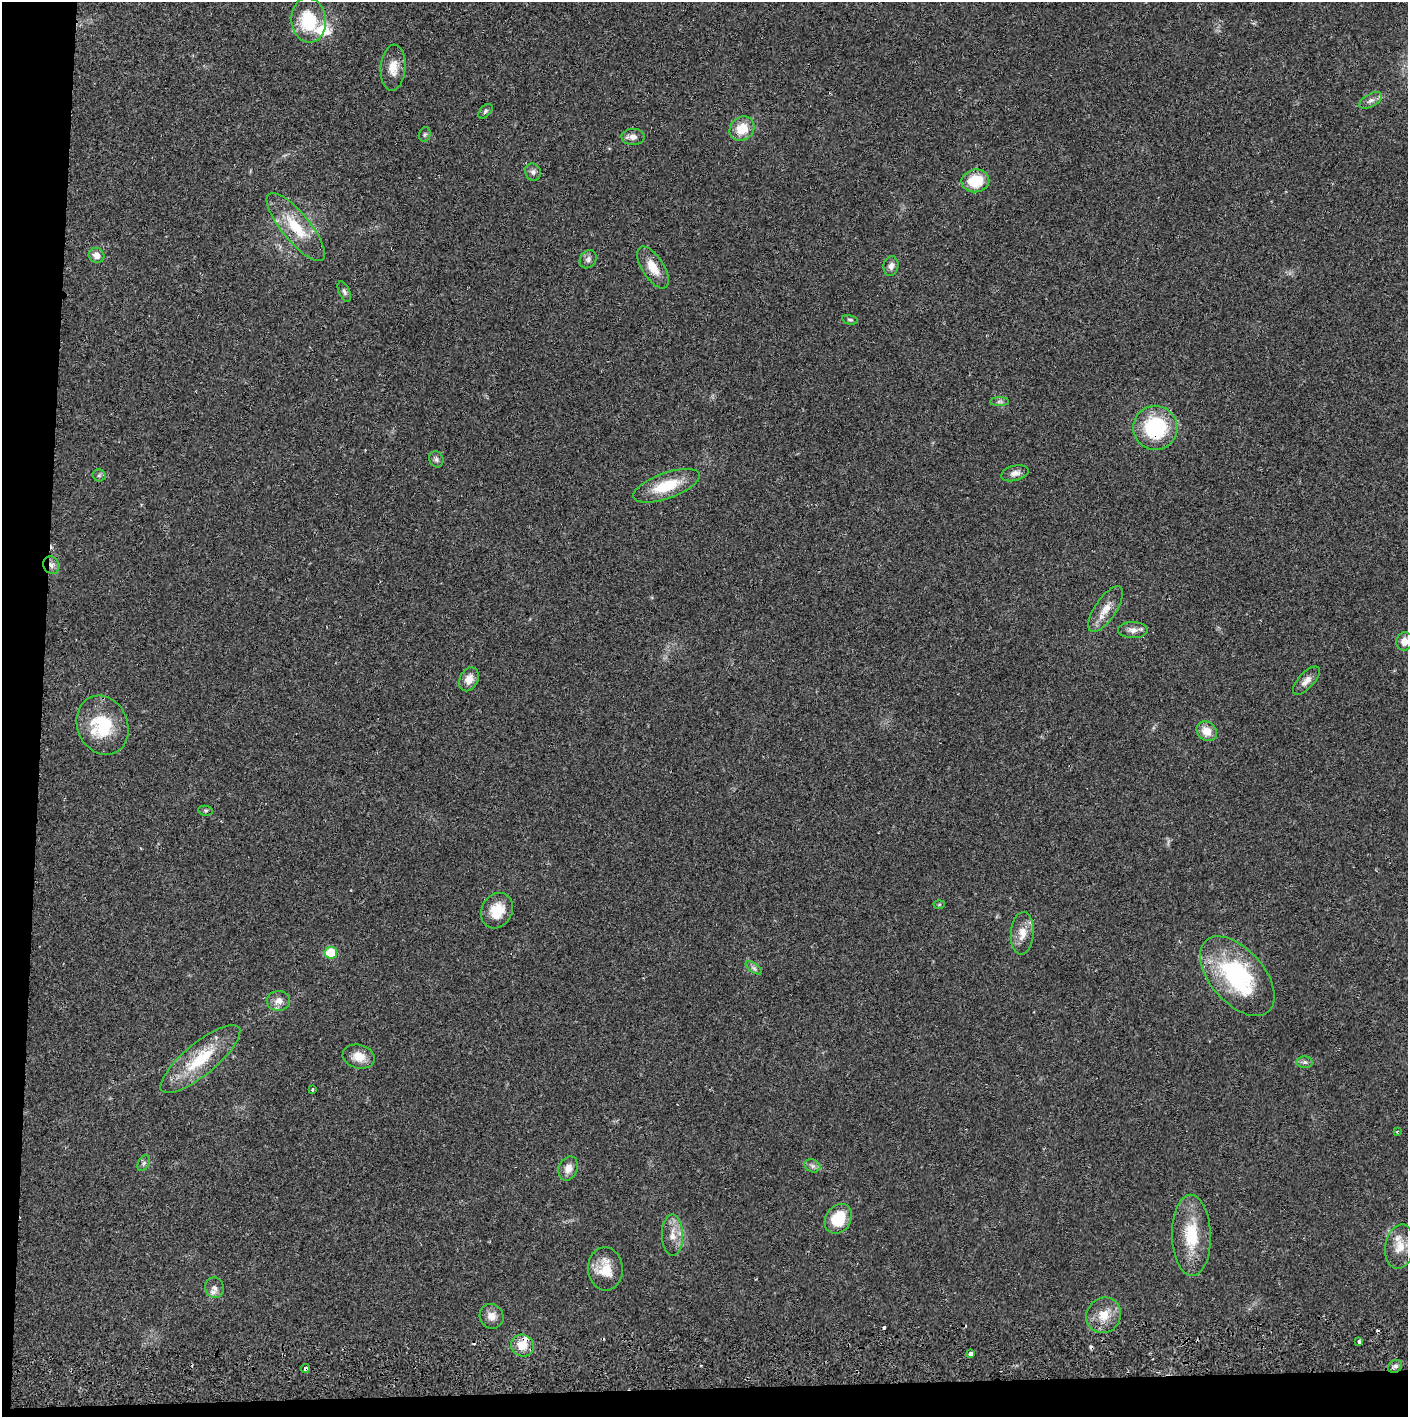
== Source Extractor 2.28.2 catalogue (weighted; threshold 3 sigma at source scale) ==
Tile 7 of 3 x 3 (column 1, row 3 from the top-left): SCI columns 4-1409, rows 56-1470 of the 4229 x 4358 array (HDU 1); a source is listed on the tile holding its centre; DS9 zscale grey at full resolution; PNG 1410 x 1419 px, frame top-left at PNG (2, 2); each listed source drawn as its Kron ellipse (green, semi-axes under 4 px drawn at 4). Shown black and unused: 5% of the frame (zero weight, under 2 of 3 exposures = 3% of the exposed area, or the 3 px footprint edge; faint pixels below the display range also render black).
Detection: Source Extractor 2.28.2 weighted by HDU 2 'WHT'; one run over the whole footprint, this tile lists its part. Background 0.0209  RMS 0.0035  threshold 0.0156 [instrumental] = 3 sigma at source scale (4.5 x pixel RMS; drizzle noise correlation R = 1.50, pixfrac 1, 0.05/0.05 arcsec/px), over >= 5 px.
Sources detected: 66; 5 cosmic-ray / hot-pixel residue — neither listed nor drawn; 2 inside a brighter listed object's ellipse — not listed separately; the other 59 listed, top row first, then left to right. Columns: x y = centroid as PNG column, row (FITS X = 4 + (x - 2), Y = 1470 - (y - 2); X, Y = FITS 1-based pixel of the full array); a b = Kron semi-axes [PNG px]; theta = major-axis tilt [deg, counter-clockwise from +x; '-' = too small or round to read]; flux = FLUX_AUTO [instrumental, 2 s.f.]
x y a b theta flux
309 20 22 17 -83 16
393 68 23 12 86 4.9
1371 100 12 6 30 1.5
485 111 9 5 47 0.75
742 129 13 11 43 6.6
425 134 7 5 74 0.67
633 137 11 8 -1 2
533 172 9 7 -64 1.2
975 181 14 11 8 10
296 227 42 14 -51 13
96 255 8 7 - 2.6
588 259 10 7 55 1.3
891 266 10 7 78 1.7
653 267 24 10 -58 5.8
344 292 11 5 -66 0.98
850 320 8 4 -13 0.65
999 401 9 4 0 0.83
1155 428 22 22 - 28
436 459 8 7 - 0.93
1015 473 14 7 15 2.1
99 475 6 6 - 0.68
666 486 35 13 20 12
51 565 9 7 -57 1.6
1106 609 26 10 56 4.8
1133 630 15 8 -1 2.2
1404 641 9 8 - 2.7
469 679 12 9 65 3.1
1306 681 18 8 47 2.5
102 725 30 25 -66 18
1207 731 11 9 -41 4.4
206 811 7 5 -6 0.56
939 904 5 3 - 0.35
497 911 18 15 62 7.7
1022 933 21 11 86 4.4
331 953 6 6 - 11
754 968 9 4 -36 0.95
1237 976 47 27 -49 42
279 1001 11 10 - 2.6
359 1057 16 12 -15 4.8
200 1059 50 16 39 17
1305 1062 8 6 0 0.92
312 1089 3 3 - 0.44
1397 1131 3 3 - 0.35
144 1163 8 5 60 0.88
812 1166 8 6 -21 1.1
568 1168 12 9 68 2.9
838 1219 16 12 57 11
673 1235 20 10 -89 4.6
1191 1235 40 19 -89 15
1400 1247 22 14 81 5.8
605 1269 21 17 -87 7.8
215 1288 10 9 - 1.8
1104 1315 18 17 - 6.4
492 1316 12 11 - 2.9
1359 1342 3 3 - 1.4
522 1345 11 11 - 5.2
970 1354 4 3 - 1.9
1395 1366 7 6 - 1.1
305 1369 4 3 - 2.6
Overlapping masked pixels (flux is a lower limit): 3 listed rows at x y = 1155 428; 51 565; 305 1369
Isophote crosses this tile's border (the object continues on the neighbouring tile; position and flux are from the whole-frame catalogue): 1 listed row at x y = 1404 641